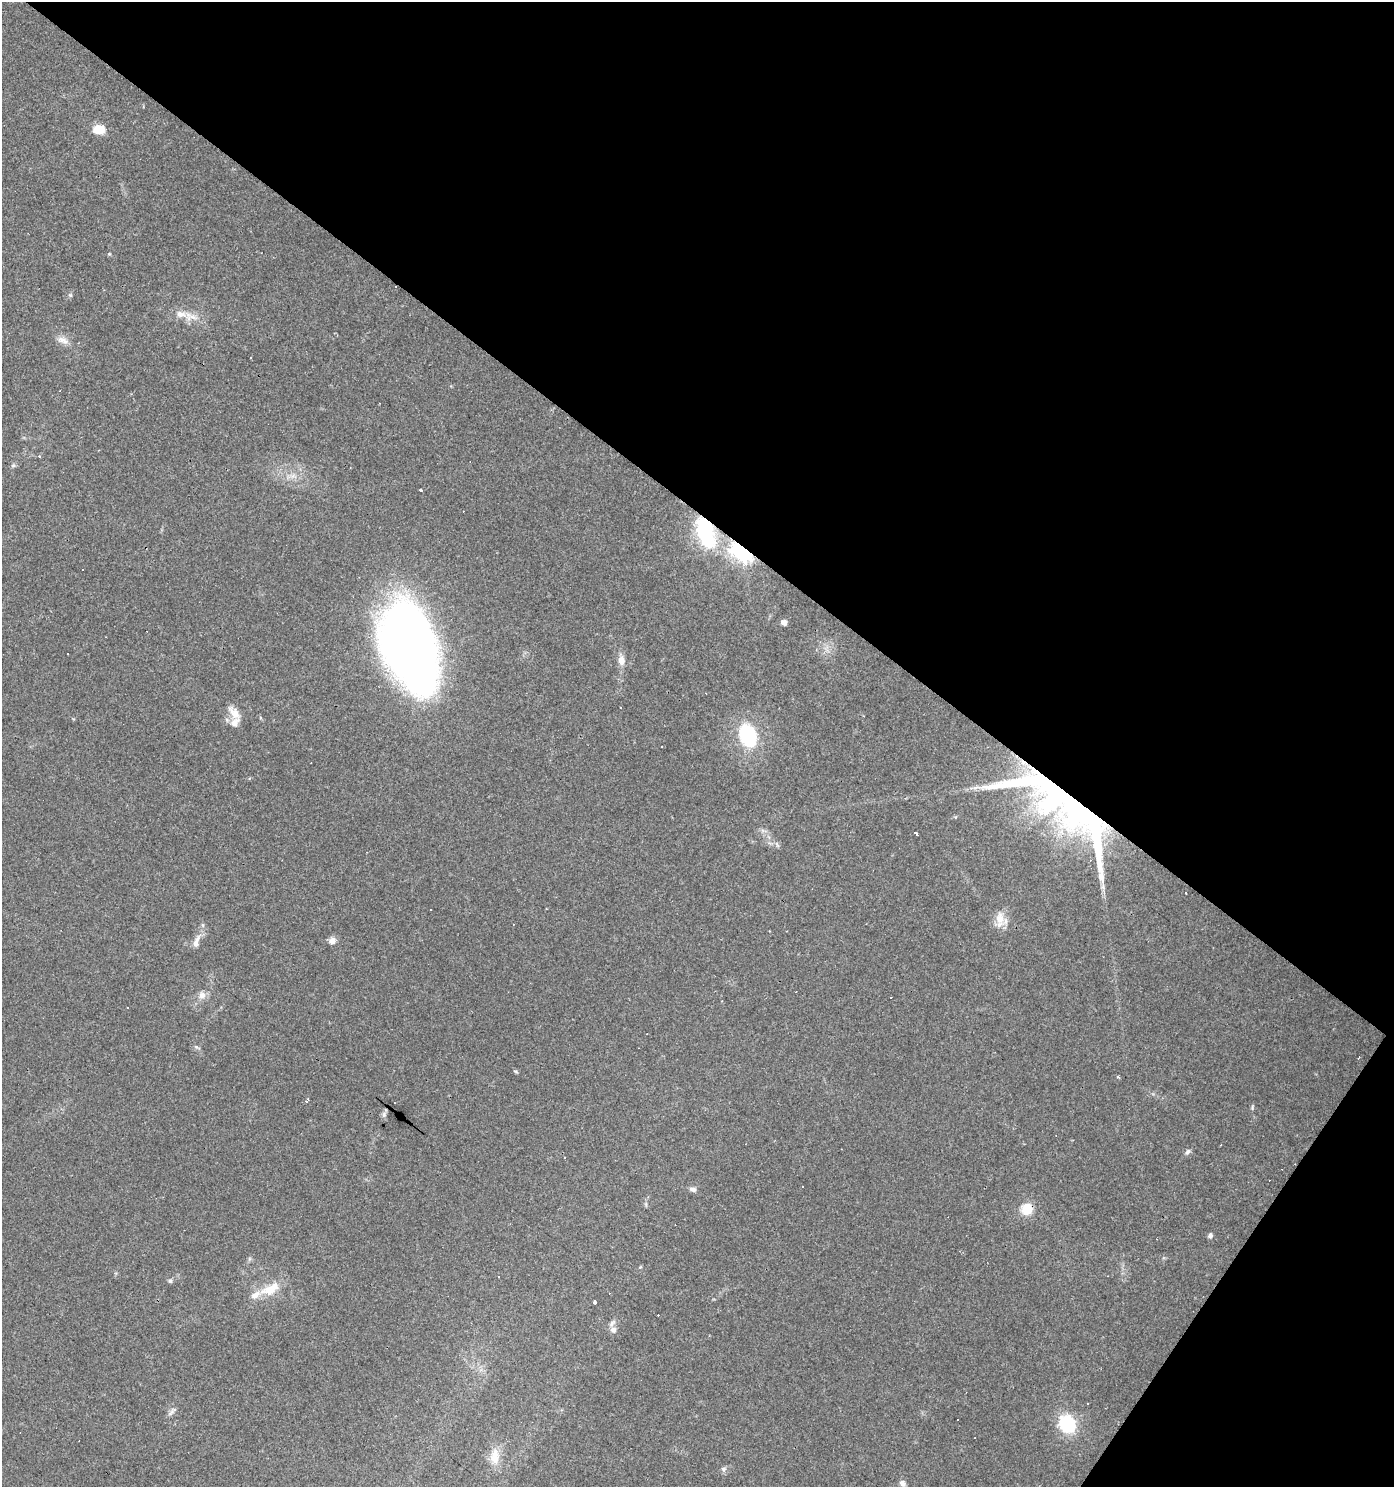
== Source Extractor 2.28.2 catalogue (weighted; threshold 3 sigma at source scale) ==
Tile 8 of 4 x 4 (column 4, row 2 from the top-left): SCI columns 4420-5811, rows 2970-4454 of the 5988 x 5939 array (HDU 1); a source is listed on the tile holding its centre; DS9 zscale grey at full resolution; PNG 1396 x 1489 px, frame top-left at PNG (2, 2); no overlay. Shown black and unused: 38% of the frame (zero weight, under 3 of 4 exposures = <1% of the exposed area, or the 3 px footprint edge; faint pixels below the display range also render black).
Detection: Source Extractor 2.28.2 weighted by HDU 2 'WHT'; one run over the whole footprint, this tile lists its part. Background 0.029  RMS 0.0038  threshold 0.0173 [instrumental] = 3 sigma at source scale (4.5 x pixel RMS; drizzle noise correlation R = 1.50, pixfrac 1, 0.0396/0.0396 arcsec/px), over >= 5 px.
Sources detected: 82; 2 inside a brighter object's white glare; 21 cosmic-ray / hot-pixel residue — not listed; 3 inside a brighter listed object's ellipse — not listed separately; the other 56 listed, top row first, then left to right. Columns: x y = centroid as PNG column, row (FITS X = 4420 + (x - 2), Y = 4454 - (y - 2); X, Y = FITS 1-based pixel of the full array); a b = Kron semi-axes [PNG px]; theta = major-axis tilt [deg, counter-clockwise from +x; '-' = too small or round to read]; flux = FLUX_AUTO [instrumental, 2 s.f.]
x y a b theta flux
99 129 14 11 -5 5.2
109 254 5 4 - 0.48
70 295 6 5 - 0.62
181 314 16 9 -12 4.2
63 340 18 8 -19 3
251 357 3 2 - 0.45
60 390 3 2 - 0.25
39 456 3 3 - 0.87
13 466 6 5 - 0.76
420 491 3 3 - 1.9
706 532 40 21 -72 34
742 550 10 6 -34 250
784 622 5 5 - 2.6
410 646 64 35 -74 550
67 654 3 2 - 0.37
622 660 9 7 -87 3.5
621 707 3 3 - 0.52
234 713 21 9 -47 4.4
864 716 3 2 - 0.3
748 735 20 14 -69 30
662 746 2 2 - 0.31
1069 801 91 63 -36 150
916 834 4 3 - 1.5
777 844 10 4 -63 0.83
1000 919 20 11 -79 5.6
513 924 2 2 - 0.25
332 940 8 8 - 2.2
196 942 21 8 71 3.3
202 995 11 9 -82 2.6
128 1007 3 2 - 0.28
197 1047 11 3 -27 0.68
1358 1058 4 2 - 0.48
516 1071 6 4 -20 0.56
1118 1077 4 3 - 0.61
307 1100 7 3 55 0.98
1252 1107 7 4 72 0.6
384 1114 9 6 76 0.83
1188 1152 9 6 48 1.1
802 1186 2 2 - 0.34
693 1189 10 6 -10 1.3
646 1204 7 4 -89 0.66
1027 1209 11 11 - 8.5
1210 1236 6 5 - 1.2
640 1267 5 4 - 0.4
499 1276 3 2 - 0.61
170 1281 7 6 - 0.85
270 1289 30 14 26 9.7
595 1302 4 3 - 1.3
612 1323 11 6 51 1.4
613 1330 8 7 - 1.7
1087 1404 3 2 - 0.44
172 1412 15 5 48 1.5
1067 1424 8 7 - 55
495 1456 23 12 85 6.4
723 1469 8 6 -1 1
902 1483 8 7 - 1.6
Overlapping masked pixels (flux is a lower limit): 5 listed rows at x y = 706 532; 742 550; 410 646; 1069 801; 1027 1209